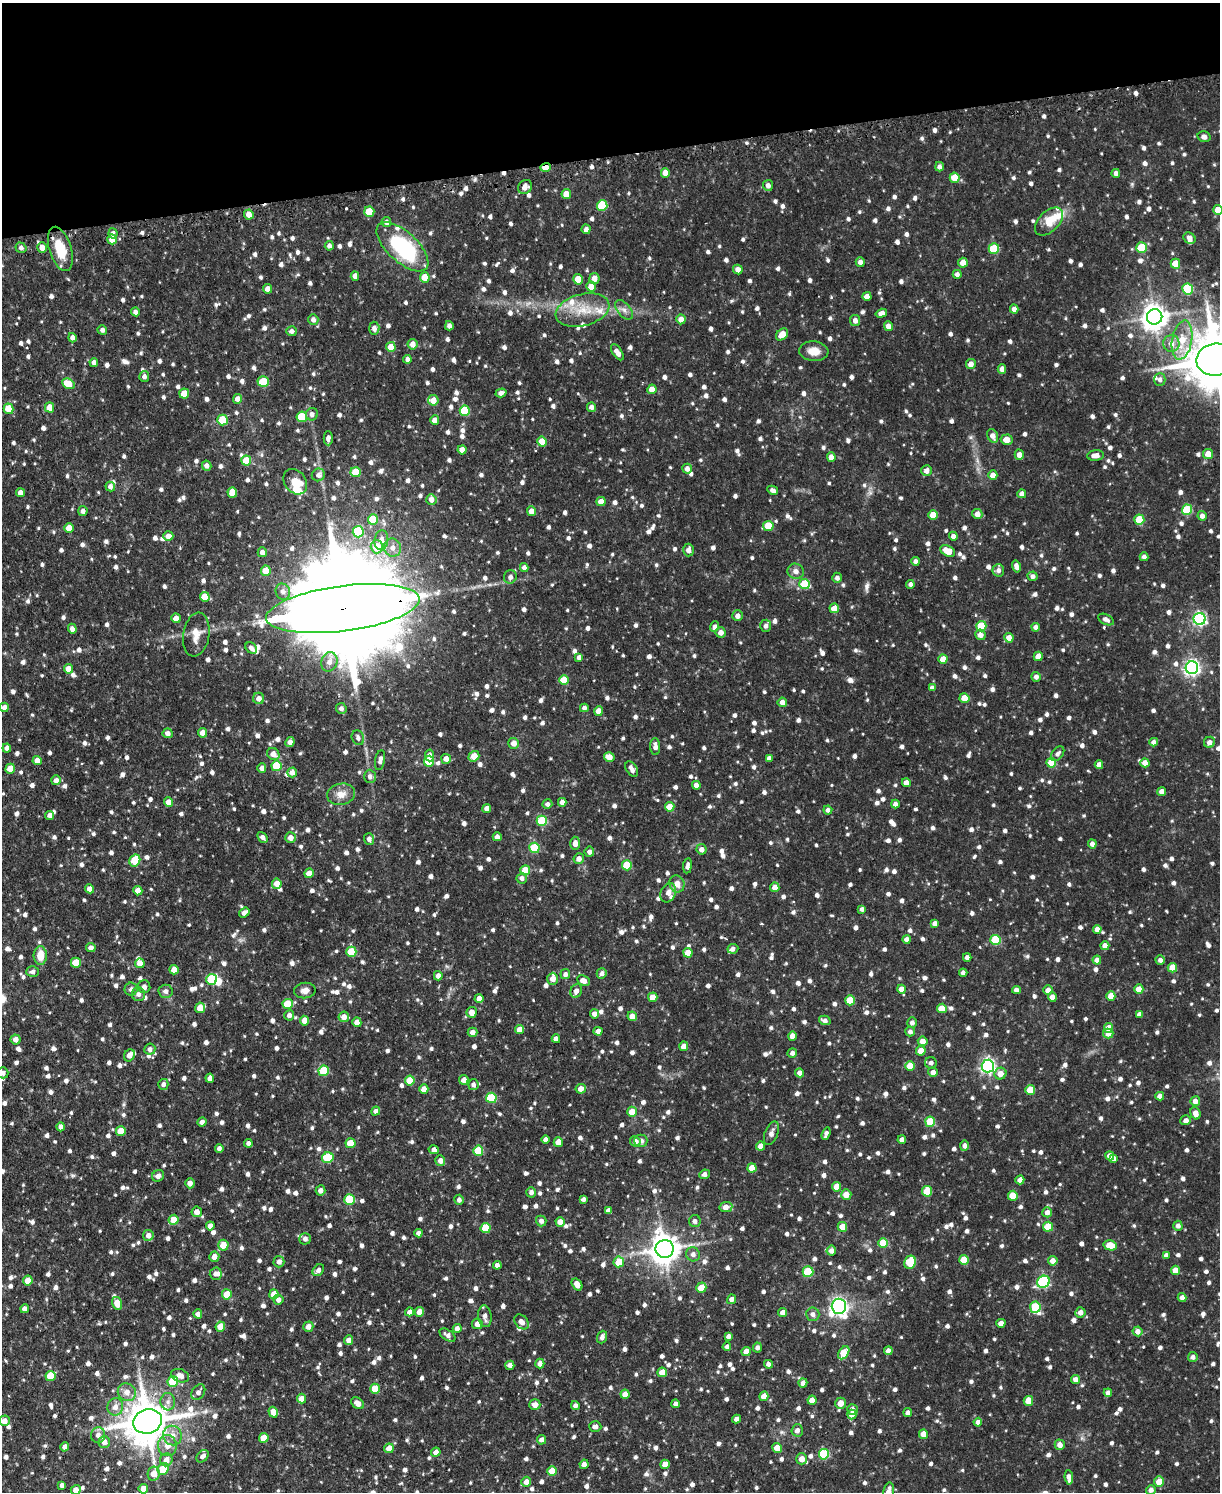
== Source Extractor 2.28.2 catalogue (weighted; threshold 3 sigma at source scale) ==
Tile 3 of 4 x 3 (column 3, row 1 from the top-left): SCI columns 2499-3716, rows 3256-4745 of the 4998 x 4903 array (HDU 1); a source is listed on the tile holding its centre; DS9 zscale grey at full resolution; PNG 1222 x 1494 px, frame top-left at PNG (2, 3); each listed source drawn as its Kron ellipse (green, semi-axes under 4 px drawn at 4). Shown black and unused: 10% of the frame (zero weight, under 2 of 3 exposures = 4% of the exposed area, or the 3 px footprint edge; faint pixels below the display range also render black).
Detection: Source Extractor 2.28.2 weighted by HDU 2 'WHT'; one run over the whole footprint, this tile lists its part. Background 0.0874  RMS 0.0085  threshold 0.0383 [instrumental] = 3 sigma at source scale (4.5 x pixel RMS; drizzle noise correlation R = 1.50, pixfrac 1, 0.05/0.05 arcsec/px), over >= 5 px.
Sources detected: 1677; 1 too faint to see at this stretch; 2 inside a brighter object's white glare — neither listed nor drawn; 24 inside a brighter listed object's ellipse — not listed separately; of the other 1650, all 500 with FLUX_AUTO >= 3.23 (the completeness limit of this list) listed and drawn (1150 fainter detections not listed), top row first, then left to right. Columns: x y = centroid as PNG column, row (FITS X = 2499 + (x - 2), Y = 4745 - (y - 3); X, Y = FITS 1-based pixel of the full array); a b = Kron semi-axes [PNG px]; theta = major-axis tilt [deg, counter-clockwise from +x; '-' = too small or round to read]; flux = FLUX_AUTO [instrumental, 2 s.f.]
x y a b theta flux
1204 137 6 5 - 3.9
545 167 5 4 - 13
939 167 5 4 - 3.3
665 173 5 4 - 8.4
1116 173 4 4 - 3.2
955 178 5 5 - 16
768 185 5 5 - 4.3
525 187 7 6 - 5.3
566 194 5 4 - 12
602 205 5 5 - 39
1218 210 5 5 - 14
369 212 5 5 - 22
249 214 5 4 - 8.1
1049 221 17 10 45 17
386 222 5 4 - 3.8
586 229 5 4 - 3.8
113 234 5 4 - 3.8
1190 238 6 5 - 4.9
112 239 5 4 - 12
329 246 5 4 - 4
42 247 5 5 - 6.9
402 247 32 15 -43 88
21 248 6 5 - 3.3
1142 248 5 5 - 34
60 249 23 11 -73 25
994 249 5 5 - 36
860 262 5 4 - 4.5
963 263 5 4 - 9
1175 264 5 5 - 16
738 269 5 4 - 5.9
957 274 4 4 - 3.3
355 276 5 4 - 5.9
425 277 5 5 - 16
594 278 5 5 - 6.6
578 279 5 4 - 14
591 286 5 5 - 9.9
267 289 5 4 - 5.5
1188 289 5 5 - 46
867 296 4 4 - 6.8
1014 309 4 4 - 4.9
582 310 27 16 15 24
624 310 11 6 -50 4.4
136 312 4 4 - 3.9
881 313 6 4 17 4.7
1155 317 8 7 - 920
681 319 5 4 - 7.9
313 320 5 5 - 4
855 321 5 5 - 4.7
449 326 4 4 - 4
888 326 5 4 - 5.3
374 328 6 5 - 4.2
102 330 5 4 - 3.4
291 331 5 5 - 3.4
782 334 7 5 44 10
72 338 4 4 - 4.1
1182 340 20 10 80 18
1171 343 8 8 - 7.4
413 344 5 5 - 6.4
391 347 5 4 - 14
814 351 14 10 -5 10
617 352 9 4 -56 6.4
407 359 4 4 - 3.8
1216 360 20 16 5 5500
94 362 4 4 - 3.7
971 364 5 5 - 5.4
1002 369 5 4 - 6.3
144 376 5 5 - 3.3
1160 379 6 5 - 3.4
263 382 6 5 - 30
68 384 6 5 - 19
652 389 5 4 - 12
501 393 5 4 - 3.5
184 394 5 5 - 15
238 399 5 4 - 7.2
433 400 5 5 - 9.1
50 407 5 4 - 9.5
591 407 4 4 - 3.7
9 409 5 5 - 20
465 411 5 5 - 39
312 414 6 6 - 3.8
302 417 5 5 - 33
222 420 5 5 - 29
435 420 5 4 - 8.3
993 436 7 5 -64 5.7
328 438 7 4 -90 4.2
1007 440 6 5 - 8.3
542 442 5 5 - 19
462 450 4 4 - 6.5
1208 454 5 5 - 9.4
1019 455 5 4 - 6
1096 455 8 5 4 6.5
831 457 5 4 - 6.9
246 461 5 5 - 22
207 466 5 4 - 3.7
687 469 5 4 - 4.9
926 471 5 5 - 4.8
356 472 5 5 - 23
318 475 6 6 - 4
993 475 5 4 - 6.5
295 482 13 10 -54 11
110 486 5 4 - 3.6
773 490 6 4 -28 3.9
232 492 5 4 - 17
20 493 4 4 - 5.9
1022 494 4 4 - 5.7
431 499 5 5 - 6.3
601 501 4 4 - 8.6
1187 510 5 5 - 44
83 511 5 4 - 4.1
531 511 5 4 - 7.9
977 514 5 5 - 5.7
933 515 5 4 - 15
1202 516 5 4 - 4.6
373 519 5 5 - 34
1139 520 5 5 - 27
768 526 5 5 - 23
69 528 5 4 - 10
358 532 5 5 - 61
168 536 5 4 - 5.1
953 536 4 4 - 3.7
381 540 10 7 83 6.4
377 547 6 6 - 21
393 548 9 8 - 6.2
688 550 6 5 - 4.8
948 551 8 5 -27 14
262 552 5 4 - 5.7
1144 557 4 4 - 3.6
915 561 4 4 - 3.8
1016 566 6 4 -76 4.9
524 567 4 4 - 4.2
998 570 6 6 - 3.6
266 571 5 5 - 14
796 571 8 7 - 4.5
1032 576 5 4 - 3.5
510 577 7 6 - 4.1
837 578 5 5 - 3.6
805 584 5 5 - 42
910 584 4 4 - 3.3
283 592 8 7 - 4.8
205 597 5 5 - 19
343 608 77 22 7 39000
834 608 5 4 - 12
737 616 5 5 - 4.9
176 618 4 4 - 7.6
1200 619 6 6 - 160
1106 620 8 5 -26 3.8
766 626 6 5 - 3.8
981 626 5 5 - 35
715 627 5 4 - 3.6
1036 627 4 4 - 4.5
72 629 5 4 - 4.6
721 632 5 5 - 4.9
196 634 22 13 81 11
980 635 5 5 - 5.3
1009 638 5 4 - 7
251 648 6 5 - 3.5
1038 656 4 4 - 8.3
579 657 4 4 - 4.3
943 659 4 4 - 11
329 662 10 8 68 6
1192 668 6 6 - 290
68 669 5 4 - 7.3
1036 677 5 4 - 3.6
564 680 5 5 - 19
932 688 4 4 - 4.2
259 698 5 5 - 5.3
964 698 5 4 - 10
782 702 5 4 - 5.7
4 707 4 4 - 4.9
341 708 5 5 - 3.5
584 708 4 4 - 3.7
599 711 5 4 - 8.7
168 733 5 5 - 4
202 733 5 4 - 6.7
358 738 7 6 - 3.5
290 742 5 4 - 5.2
1154 742 4 4 - 4.4
1209 742 5 5 - 4.9
514 743 5 5 - 6.5
655 746 8 5 -87 4.7
7 748 4 4 - 5
273 754 6 5 - 7.2
1058 754 8 5 52 3.2
429 755 6 4 -87 3.6
474 756 5 5 - 12
609 757 5 4 - 8.2
769 758 4 4 - 3.6
446 759 5 5 - 6.8
380 760 10 5 79 3.6
37 761 4 4 - 6.9
429 761 5 5 - 33
1051 763 5 5 - 25
1145 763 5 4 - 7.2
1099 765 4 4 - 6.2
276 766 5 5 - 30
262 768 4 4 - 4.6
10 769 5 4 - 13
632 769 8 5 -58 5.2
292 772 5 5 - 5.5
370 776 6 6 - 3.6
56 780 5 5 - 4.1
906 783 4 4 - 5.1
696 785 4 4 - 5.1
1162 791 4 4 - 5.7
341 794 14 10 12 9
168 802 4 4 - 7
562 802 4 4 - 4.6
547 804 5 4 - 3.2
895 804 4 4 - 4.2
670 807 5 4 - 12
487 808 4 4 - 6.4
828 810 4 4 - 3.3
50 815 4 4 - 3.9
542 821 5 5 - 40
263 837 6 4 -49 4
497 837 4 4 - 4.9
290 838 5 5 - 6.2
369 839 5 5 - 3.8
575 843 7 5 -87 5
1092 844 4 4 - 4
534 848 5 5 - 44
702 849 5 5 - 5.2
589 852 5 4 - 3.6
579 859 5 5 - 5.1
135 860 6 5 - 30
627 865 5 5 - 33
687 866 7 4 83 3.9
525 870 5 5 - 22
309 873 4 4 - 7.7
522 878 5 5 - 3.6
277 884 5 5 - 8.9
677 884 9 7 -72 6.5
775 887 5 4 - 6.6
90 889 4 4 - 7
138 891 4 4 - 7.5
668 893 10 7 65 5.6
862 909 4 4 - 3.4
244 913 5 4 - 4.2
935 923 4 4 - 4.1
1097 929 4 4 - 5.9
907 939 4 4 - 4.5
996 940 5 5 - 43
1105 946 4 4 - 6.3
91 948 4 4 - 4.2
733 949 5 5 - 3.7
351 952 5 5 - 28
688 953 5 4 - 12
40 955 9 6 -90 13
967 957 4 4 - 3.8
1097 960 4 4 - 7.3
1160 960 4 4 - 3.3
76 963 5 5 - 16
140 963 4 4 - 7.7
1172 968 5 4 - 14
174 970 4 4 - 9
33 972 6 5 - 3.3
602 973 5 5 - 3.6
963 973 4 4 - 3.6
565 974 5 5 - 3.3
438 976 5 4 - 5.1
212 979 5 5 - 42
553 979 6 5 - 8
583 981 7 5 -25 6.6
144 987 6 6 - 4.3
131 989 6 6 - 3.4
902 989 4 4 - 7.5
1139 989 4 4 - 11
1016 990 4 4 - 4.2
1048 990 4 4 - 6.1
166 991 7 6 - 3.7
305 991 11 7 6 4.6
576 991 7 5 69 4.6
138 994 7 6 - 3.8
1111 996 4 4 - 11
653 997 5 4 - 12
1052 997 4 4 - 6.9
479 999 4 4 - 6.9
850 1000 5 5 - 24
288 1004 5 5 - 23
200 1008 5 5 - 9.9
942 1008 5 4 - 15
472 1012 5 5 - 8.1
595 1014 4 4 - 5.6
1139 1014 4 4 - 4.2
289 1015 5 5 - 4.1
632 1016 5 4 - 7.9
344 1017 5 5 - 5.9
825 1020 6 4 -15 4
305 1021 5 4 - 9.2
357 1022 5 4 - 8.5
912 1023 5 4 - 3.9
1109 1028 5 4 - 8.7
519 1029 4 4 - 8.6
598 1031 4 4 - 5.2
910 1031 5 5 - 3.4
472 1032 5 4 - 4.4
1108 1034 5 5 - 7.1
792 1036 4 4 - 7.6
15 1039 5 5 - 5.7
556 1039 4 4 - 5
923 1041 5 5 - 7.5
684 1046 4 4 - 6.7
150 1049 5 5 - 3.4
921 1051 5 4 - 14
792 1053 5 4 - 3.5
129 1055 6 5 - 5.4
931 1063 6 5 - 3.5
910 1066 5 5 - 18
988 1066 6 6 - 230
324 1071 5 5 - 40
933 1072 5 5 - 4.6
3 1073 5 5 - 3.3
800 1073 4 4 - 5.2
1000 1074 6 5 - 9.7
210 1078 4 4 - 4.8
410 1080 5 5 - 18
464 1080 5 4 - 6.2
163 1084 5 5 - 3.3
473 1085 5 5 - 3.3
424 1089 5 4 - 8.3
581 1089 5 5 - 7
1030 1090 5 5 - 19
1160 1096 4 4 - 5.9
491 1098 5 5 - 46
1195 1101 5 5 - 6.2
376 1111 4 4 - 3.3
632 1112 5 5 - 11
1195 1113 6 5 - 7.2
1186 1120 5 5 - 3.5
202 1122 5 4 - 3.4
930 1122 5 5 - 34
61 1127 4 4 - 4.3
121 1131 5 5 - 15
771 1133 12 6 70 4
826 1134 6 4 71 3.3
545 1140 4 4 - 3.6
902 1140 4 4 - 5.7
635 1141 5 5 - 4.4
641 1141 6 6 - 3.9
558 1142 5 4 - 11
248 1143 4 4 - 3.2
350 1143 5 5 - 16
760 1146 4 4 - 7.5
964 1146 5 4 - 3.4
219 1148 4 4 - 3.3
434 1150 5 4 - 3.9
478 1151 5 5 - 31
1110 1156 5 4 - 6.2
328 1158 6 5 - 46
1114 1159 4 4 - 3.5
440 1161 5 5 - 5
752 1168 4 4 - 12
704 1174 5 4 - 3.4
158 1176 6 5 - 3.9
1020 1180 4 4 - 5.6
190 1183 5 4 - 4.8
837 1187 5 4 - 9.3
320 1190 5 5 - 3.9
927 1191 5 5 - 24
531 1192 5 5 - 3.6
846 1195 5 5 - 10
1013 1196 5 5 - 21
583 1199 4 4 - 3.3
350 1200 5 5 - 38
459 1200 5 4 - 3.4
726 1207 6 5 - 7.6
608 1210 4 4 - 3.2
197 1212 5 5 - 6
1047 1212 5 5 - 4.9
174 1220 5 5 - 14
541 1221 5 5 - 3.8
695 1221 6 6 - 3.3
560 1222 5 4 - 7.3
210 1226 4 4 - 5.2
1178 1226 5 4 - 4.1
842 1227 5 4 - 10
1048 1227 5 5 - 20
486 1228 5 5 - 24
418 1233 4 4 - 3.3
148 1235 5 5 - 5.3
305 1239 6 5 - 3.5
883 1243 5 5 - 25
223 1245 5 5 - 11
1110 1245 7 5 -12 18
665 1249 9 9 - 1300
831 1251 5 5 - 4.8
693 1254 7 6 - 4.1
1166 1255 4 4 - 3.3
214 1257 5 5 - 6.3
964 1260 5 5 - 27
1053 1261 5 5 - 6.5
279 1262 6 5 - 3.9
619 1262 5 5 - 18
910 1262 7 5 65 27
497 1265 4 4 - 3.8
318 1270 6 5 - 3.5
1175 1270 4 4 - 9.6
808 1272 5 5 - 37
216 1274 6 6 - 3.7
28 1281 5 4 - 13
1043 1282 6 5 - 100
577 1284 6 4 -55 6.7
701 1288 5 5 - 17
227 1294 5 5 - 15
274 1294 5 4 - 9.8
1182 1298 4 4 - 4.6
732 1299 5 4 - 4.4
278 1300 5 5 - 3.9
117 1303 6 5 - 10
839 1306 7 7 - 360
1035 1307 5 5 - 44
25 1309 4 4 - 5.1
409 1312 4 4 - 4.4
419 1312 5 4 - 5.7
783 1312 4 4 - 5.8
1080 1312 5 5 - 5
198 1314 4 4 - 4.6
813 1314 6 6 - 3.5
485 1316 11 6 -82 5.2
522 1322 8 6 -49 5.8
1001 1323 4 4 - 6.8
477 1324 5 5 - 5.5
220 1327 5 4 - 14
308 1327 5 5 - 6.5
457 1328 4 4 - 4
1138 1331 5 5 - 5.3
447 1335 9 5 -35 3.9
728 1336 4 4 - 3.5
602 1337 6 5 - 4
349 1340 5 4 - 5.7
727 1347 4 4 - 3.4
757 1347 5 4 - 3.3
746 1351 4 4 - 6.7
888 1351 4 4 - 4.8
844 1353 7 5 54 19
1193 1357 5 4 - 3.3
540 1364 5 4 - 5.2
768 1364 4 4 - 3.4
510 1365 4 4 - 4.4
662 1372 5 4 - 9.9
50 1376 5 5 - 20
180 1376 9 6 -20 6.4
1075 1379 4 4 - 5.6
173 1381 5 5 - 31
803 1383 4 4 - 5.9
375 1389 5 5 - 17
127 1392 9 8 - 7
198 1392 8 6 55 3.7
1108 1393 4 4 - 4
625 1394 4 4 - 7.1
764 1396 5 4 - 8.7
302 1399 5 4 - 6.5
812 1400 4 4 - 7.7
1028 1401 5 4 - 15
168 1402 8 7 - 4.1
358 1403 7 5 -35 6.5
840 1403 5 5 - 9.3
676 1404 4 4 - 4.5
535 1405 6 5 - 6
575 1405 4 4 - 3.6
115 1407 9 8 - 6
852 1410 5 5 - 4.4
273 1412 5 4 - 7.5
908 1412 4 4 - 3.6
852 1415 5 4 - 5.9
736 1419 4 4 - 3.9
4 1421 5 5 - 7
147 1421 14 12 19 3000
978 1422 4 4 - 4.6
595 1426 6 5 - 4.5
797 1430 6 5 - 4.4
923 1434 5 4 - 11
98 1435 8 7 - 4.6
172 1436 10 9 - 8.3
264 1438 5 4 - 11
541 1440 5 4 - 4.5
104 1442 6 5 - 6.8
1060 1445 5 5 - 5.8
167 1446 10 9 - 8
65 1447 4 4 - 4.7
389 1448 5 4 - 8.1
777 1448 5 4 - 14
436 1452 4 4 - 5.7
824 1454 5 5 - 52
203 1456 7 5 46 3.4
802 1459 5 5 - 8.3
166 1460 6 6 - 6.7
584 1464 4 4 - 4.4
665 1464 5 4 - 9.5
163 1469 6 5 - 19
552 1471 5 4 - 15
154 1474 7 6 - 8.7
1069 1477 7 4 -83 5.6
526 1482 5 4 - 5.3
1159 1482 5 5 - 12
62 1485 4 4 - 3.3
143 1489 5 5 - 8.3
76 1490 5 5 - 5.9
1151 1490 5 4 - 4.5
889 1491 9 5 77 5.7
Overlapping masked pixels (flux is a lower limit): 2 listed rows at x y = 545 167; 343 608
Isophote crosses this tile's border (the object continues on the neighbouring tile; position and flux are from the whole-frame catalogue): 4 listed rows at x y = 1218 210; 1216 360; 3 1073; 889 1491